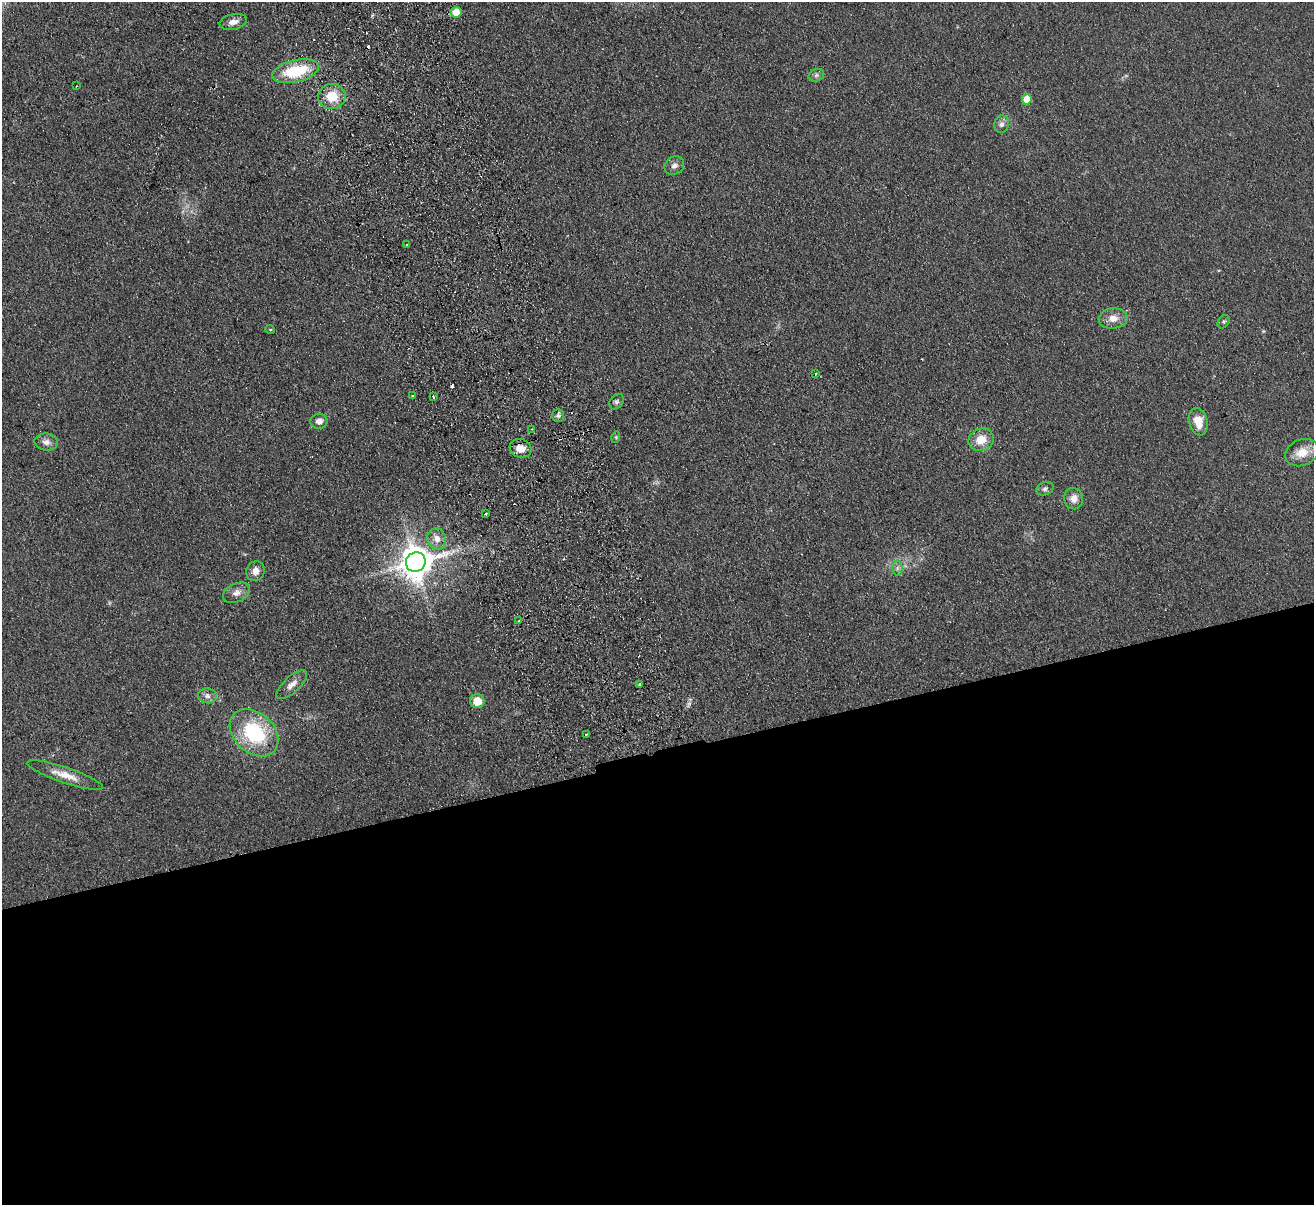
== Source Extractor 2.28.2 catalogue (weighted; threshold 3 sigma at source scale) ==
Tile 15 of 4 x 4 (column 3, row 4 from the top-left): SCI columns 2682-3993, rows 290-1492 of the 5362 x 5269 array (HDU 1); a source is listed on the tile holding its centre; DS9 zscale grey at full resolution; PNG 1316 x 1207 px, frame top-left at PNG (2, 2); each listed source drawn as its Kron ellipse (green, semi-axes under 4 px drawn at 4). Shown black and unused: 37% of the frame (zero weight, under 2 of 3 exposures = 3% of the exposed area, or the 3 px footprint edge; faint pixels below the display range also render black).
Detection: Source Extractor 2.28.2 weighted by HDU 2 'WHT'; one run over the whole footprint, this tile lists its part. Background 0.13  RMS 0.011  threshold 0.0508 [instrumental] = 3 sigma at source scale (4.5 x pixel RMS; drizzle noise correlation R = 1.50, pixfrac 1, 0.05/0.05 arcsec/px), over >= 5 px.
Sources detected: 46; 4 cosmic-ray / hot-pixel residue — neither listed nor drawn; the other 42 listed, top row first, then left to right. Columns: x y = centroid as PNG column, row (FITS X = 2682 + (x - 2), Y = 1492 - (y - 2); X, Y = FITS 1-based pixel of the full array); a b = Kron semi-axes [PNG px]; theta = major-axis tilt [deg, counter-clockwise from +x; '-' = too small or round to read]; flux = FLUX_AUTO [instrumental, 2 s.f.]
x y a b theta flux
456 12 5 5 - 24
233 22 14 7 13 7.2
295 71 24 11 13 54
816 75 8 6 22 2.8
76 86 2 2 - 0.58
332 96 13 12 - 23
1027 99 5 5 - 24
1001 124 9 7 74 4.2
674 166 10 8 34 5.2
406 245 3 3 - 3.3
1113 318 14 10 6 10
1224 322 7 5 54 2.1
270 329 5 3 - 0.91
816 374 4 3 - 1
413 396 3 3 - 3
433 396 3 3 - 1.4
617 402 8 6 55 2.9
558 416 6 6 - 2.7
319 421 8 7 - 6.6
1198 422 14 9 -76 17
532 429 3 2 - 2.3
616 437 6 3 73 1.1
981 440 13 11 23 17
46 442 12 8 -6 6.3
521 448 11 9 -18 12
1302 453 17 13 23 18
1045 489 9 6 21 3
1074 499 11 9 -77 8.7
486 514 3 3 - 2.9
437 539 11 9 -74 9.8
416 562 10 9 - 2200
897 568 7 5 89 3
255 571 10 9 - 8.6
237 593 14 9 23 7.9
519 621 3 2 - 1.4
640 684 3 3 - 4.5
292 685 20 8 43 8.3
207 696 9 7 -6 4.5
477 701 7 7 - 18
254 733 27 20 -43 84
586 734 3 2 - 0.83
65 775 40 8 -19 17